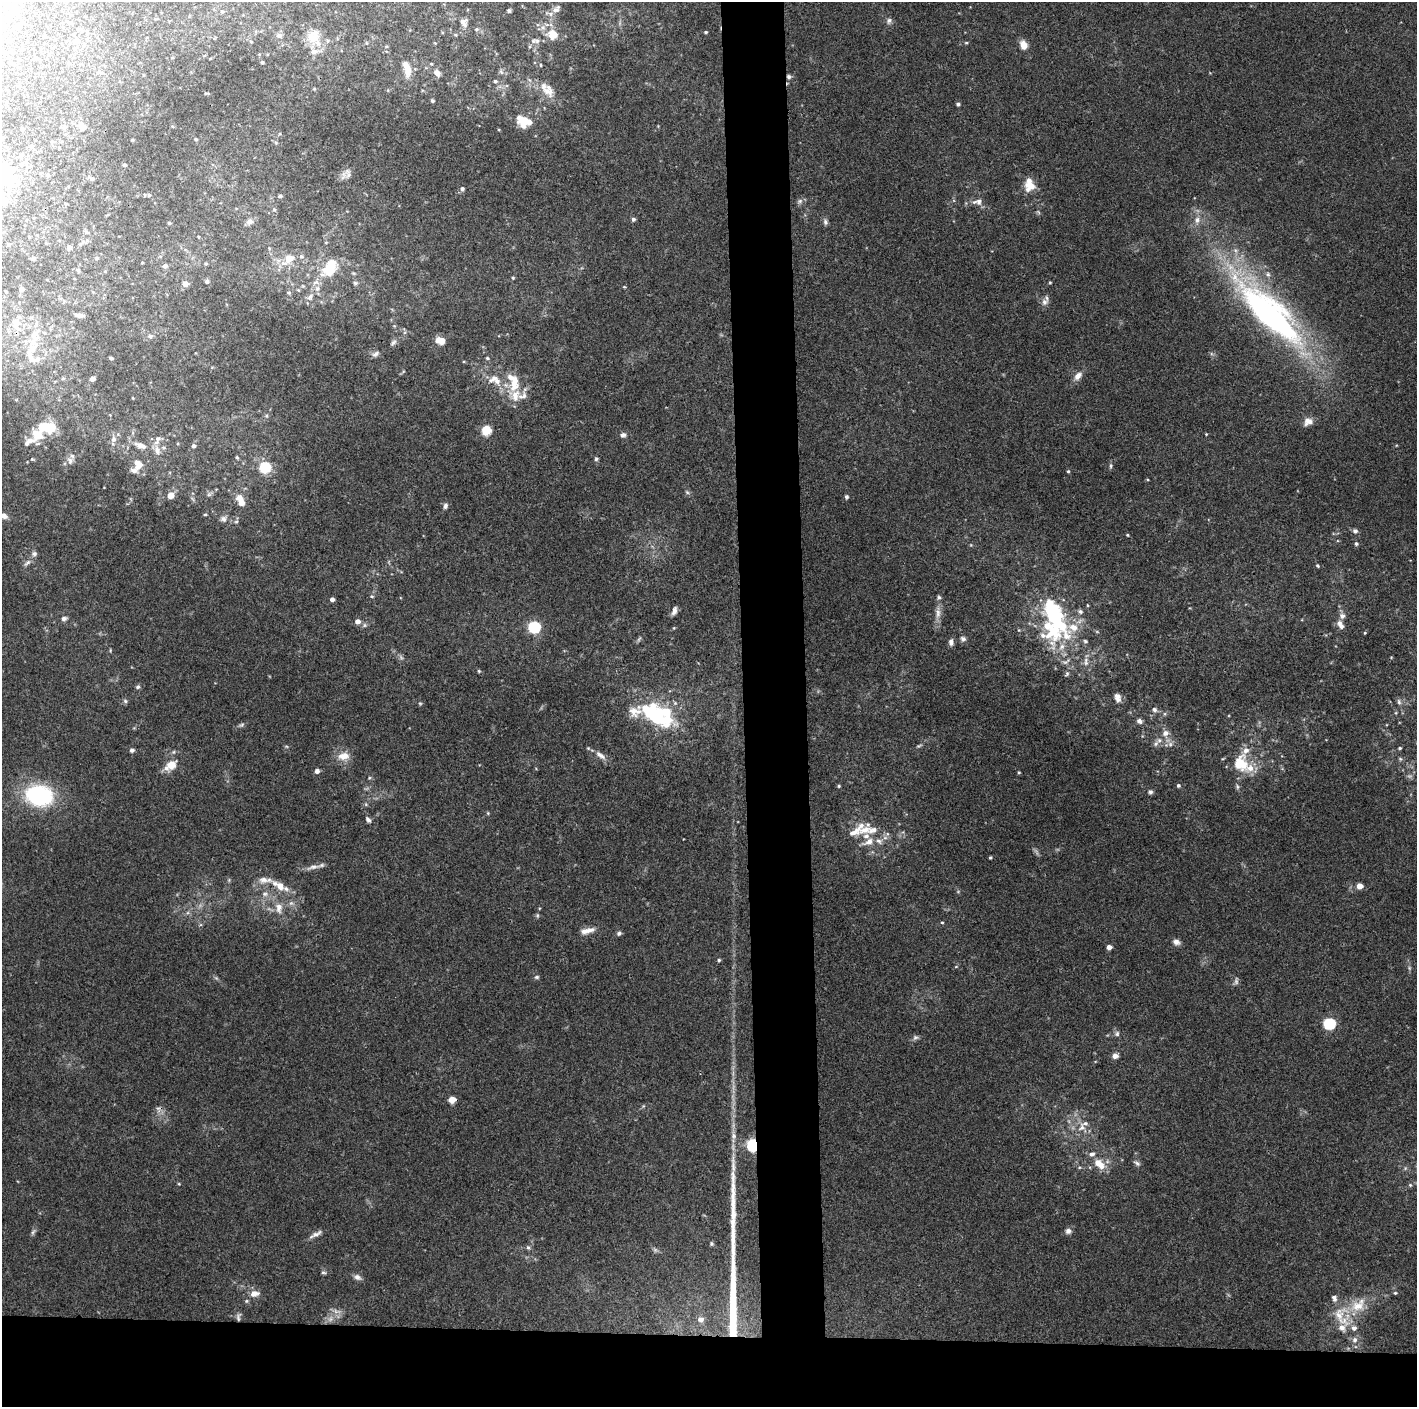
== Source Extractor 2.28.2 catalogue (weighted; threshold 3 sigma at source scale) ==
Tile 8 of 3 x 3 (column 2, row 3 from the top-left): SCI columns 1416-2830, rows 4-1408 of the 4246 x 4219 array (HDU 1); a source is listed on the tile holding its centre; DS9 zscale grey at full resolution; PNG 1419 x 1409 px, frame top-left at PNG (2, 2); no overlay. Shown black and unused: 9% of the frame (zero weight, under 3 of 4 exposures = <1% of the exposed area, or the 3 px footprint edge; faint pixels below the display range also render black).
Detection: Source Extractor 2.28.2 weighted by HDU 2 'WHT'; one run over the whole footprint, this tile lists its part. Background 0.16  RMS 0.0072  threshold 0.0322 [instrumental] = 3 sigma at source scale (4.5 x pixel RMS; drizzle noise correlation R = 1.50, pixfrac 1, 0.05/0.05 arcsec/px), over >= 5 px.
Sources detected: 269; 5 too faint to see at this stretch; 5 inside a brighter object's white glare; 2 long thin detections or spike segments (spike, bleed or trail) — not listed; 44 inside a brighter listed object's ellipse — not listed separately; the other 213 listed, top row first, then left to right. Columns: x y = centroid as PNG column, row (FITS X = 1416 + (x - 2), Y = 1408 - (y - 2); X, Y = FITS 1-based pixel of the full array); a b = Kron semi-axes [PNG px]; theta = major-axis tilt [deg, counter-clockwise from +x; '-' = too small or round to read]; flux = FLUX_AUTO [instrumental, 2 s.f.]
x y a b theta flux
556 9 13 7 39 3.4
509 10 4 4 - 1.2
223 11 5 3 - 0.93
889 21 8 7 - 2.1
463 22 10 8 -53 4.4
476 29 6 5 - 1.2
706 32 4 4 - 0.91
279 35 9 7 3 2.2
456 35 5 3 - 0.73
553 35 10 10 - 11
45 36 3 3 - 0.47
313 37 20 17 73 14
76 40 6 5 - 1.4
537 41 7 6 - 2.1
435 43 4 4 - 0.58
966 43 4 4 - 0.82
1023 45 10 7 -72 7
262 62 3 3 - 0.88
540 65 4 3 - 0.65
407 68 23 8 -75 8.6
501 72 7 4 -45 1.5
437 73 8 6 -49 4.3
789 77 5 5 - 2
495 81 5 5 - 1.3
314 89 5 3 - 0.67
548 90 19 14 -64 9.4
206 93 6 3 12 0.72
432 101 3 3 - 1.3
958 104 4 4 - 1.7
523 121 18 12 -25 17
64 127 7 5 28 1.4
82 127 6 6 - 5.7
195 139 4 4 - 1.1
125 165 5 4 - 0.85
5 172 40 25 38 56
47 175 5 5 - 1.1
348 175 8 6 47 2.6
92 179 6 6 - 1.7
1029 185 14 13 - 10
462 189 5 5 - 1.7
145 195 5 3 - 0.6
280 196 5 4 - 0.96
800 201 8 6 17 2.1
978 202 14 8 10 4.6
274 209 5 4 - 0.86
633 219 5 5 - 1.6
1197 220 10 7 80 4.2
249 221 8 6 37 3.5
825 222 9 6 -73 2.1
169 223 4 4 - 1
8 244 5 5 - 1.1
80 244 5 5 - 1.1
69 247 6 5 - 2
301 256 6 6 - 1.6
33 258 6 5 - 1.5
97 258 4 4 - 0.83
289 258 7 6 - 12
165 266 6 5 - 1.9
78 270 5 4 - 1
328 270 25 17 24 23
1268 274 7 5 -69 1.8
513 278 5 4 - 0.9
207 281 5 5 - 1.4
1050 282 4 3 - 0.71
355 283 7 5 -3 1.6
185 284 6 5 - 4.6
624 287 4 3 - 0.67
21 289 6 5 - 2.8
298 290 5 4 - 0.86
289 293 6 6 - 1.5
310 297 12 7 55 3.9
1044 302 10 9 - 3.5
1270 314 77 23 -44 270
79 315 9 4 -9 2.5
16 324 19 10 -74 10
150 336 6 5 - 1.5
440 340 11 8 -21 5.8
393 342 11 5 42 2.1
31 351 27 11 68 16
375 354 11 6 34 2.5
111 358 4 3 - 1.2
487 358 5 4 - 0.95
1078 376 12 8 49 4.7
63 378 5 4 - 0.93
92 379 4 4 - 3.5
495 380 20 12 -22 12
515 396 18 16 -64 13
133 398 4 3 - 0.51
267 416 6 4 -72 1
1308 422 12 10 19 5.1
47 427 19 10 -1 21
486 430 5 5 - 40
623 435 8 6 19 2.4
113 439 8 7 - 3.4
157 440 15 7 70 4.5
29 442 21 8 28 5.5
140 445 16 7 -22 6.5
193 446 5 5 - 1.9
164 448 5 3 - 1
237 457 6 4 -62 1.1
32 459 4 4 - 0.75
596 459 6 5 - 1.3
70 460 11 7 -75 3.3
140 465 8 7 - 4.3
1111 466 8 4 90 1.2
265 467 6 6 - 46
134 471 16 8 41 3.5
1068 471 4 4 - 0.8
687 492 6 4 -45 1.1
209 494 6 5 - 1.5
171 496 7 7 - 4.5
846 497 4 4 - 1.3
241 503 7 6 - 5.9
445 506 8 5 78 2.1
205 514 4 4 - 0.88
4 516 8 6 -26 3.6
223 519 9 8 - 3.2
236 522 6 5 - 1.4
1355 531 7 6 - 1.9
1127 535 3 3 - 0.67
1356 544 5 5 - 1.4
34 554 7 6 - 2
27 563 13 4 42 2.3
1318 566 5 4 - 1.1
372 596 5 4 - 0.95
332 599 4 4 - 2.3
1087 605 4 3 - 0.6
674 611 10 5 74 3
938 613 17 7 -89 5.4
1342 616 7 7 - 3.1
64 619 7 6 - 2.2
358 621 6 5 - 4.3
1340 625 12 6 -60 4.2
534 627 6 5 - 90
1050 627 54 35 -62 71
674 628 4 4 - 0.71
1365 633 4 4 - 0.63
963 639 7 7 - 2.1
951 642 9 6 -86 2.6
110 650 5 3 - 0.69
479 671 4 4 - 0.78
138 687 6 5 - 1.4
1118 697 12 8 -73 4.1
125 701 6 5 - 1.4
1399 702 9 5 -80 2
420 703 5 4 - 0.84
1154 709 6 6 - 2.1
655 715 42 19 -34 72
1139 721 7 6 - 2.7
242 725 8 5 27 1.6
1165 733 8 7 - 4.1
1156 744 9 6 50 2.6
1170 744 7 6 - 2.2
919 746 8 4 19 1.1
1400 748 5 4 - 0.83
132 750 6 4 16 1.6
600 755 16 6 -36 4.5
344 756 15 9 7 8.4
1400 759 6 5 - 1.1
1240 764 25 20 -71 22
171 765 15 12 52 10
317 771 4 4 - 3.2
1019 772 4 3 - 0.78
369 778 5 3 - 0.83
1178 785 5 4 - 1.2
839 786 4 3 - 0.89
1150 792 6 5 - 1.7
39 796 23 17 -8 84
368 819 7 5 -41 2.2
865 830 21 11 19 9.5
869 842 15 7 21 6.4
990 858 3 3 - 0.8
313 867 20 6 12 4.4
279 886 19 9 -32 10
1360 886 5 5 - 6.5
265 894 8 6 1 2.5
279 908 16 10 -88 7
537 915 6 4 -72 0.97
942 922 4 3 - 0.69
587 931 20 7 13 6.2
619 933 6 5 - 1.7
1176 942 10 7 -20 3.1
1109 947 5 4 - 3.5
719 960 4 4 - 1
956 967 4 3 - 0.53
537 977 6 5 - 1.3
1329 1024 6 5 - 78
1117 1034 8 6 78 2
915 1037 8 6 34 1.8
1115 1056 6 6 - 3.7
452 1099 6 5 - 8.8
158 1109 9 7 -88 3.1
1082 1128 14 10 84 6.4
733 1136 10 7 -85 3.2
753 1145 5 5 - 130
1098 1162 12 10 -82 7.6
1137 1163 9 5 -27 2
179 1184 4 3 - 0.65
1410 1185 5 5 - 1
1068 1231 8 7 - 2.6
33 1232 9 4 54 1.6
317 1234 17 6 27 3.6
711 1244 5 5 - 1.1
528 1247 6 5 - 1.4
323 1273 8 4 -1 1.2
357 1277 10 7 -27 3
254 1293 11 8 12 5.8
1395 1293 5 4 - 0.86
246 1301 5 5 - 1.1
337 1311 13 5 -13 3.3
238 1317 12 5 86 2.1
1341 1317 35 24 -66 25
701 1319 7 6 - 3.7
Overlapping masked pixels (flux is a lower limit): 3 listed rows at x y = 789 77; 31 351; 753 1145
Isophote crosses this tile's border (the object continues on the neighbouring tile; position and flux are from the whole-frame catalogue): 2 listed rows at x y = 5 172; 4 516